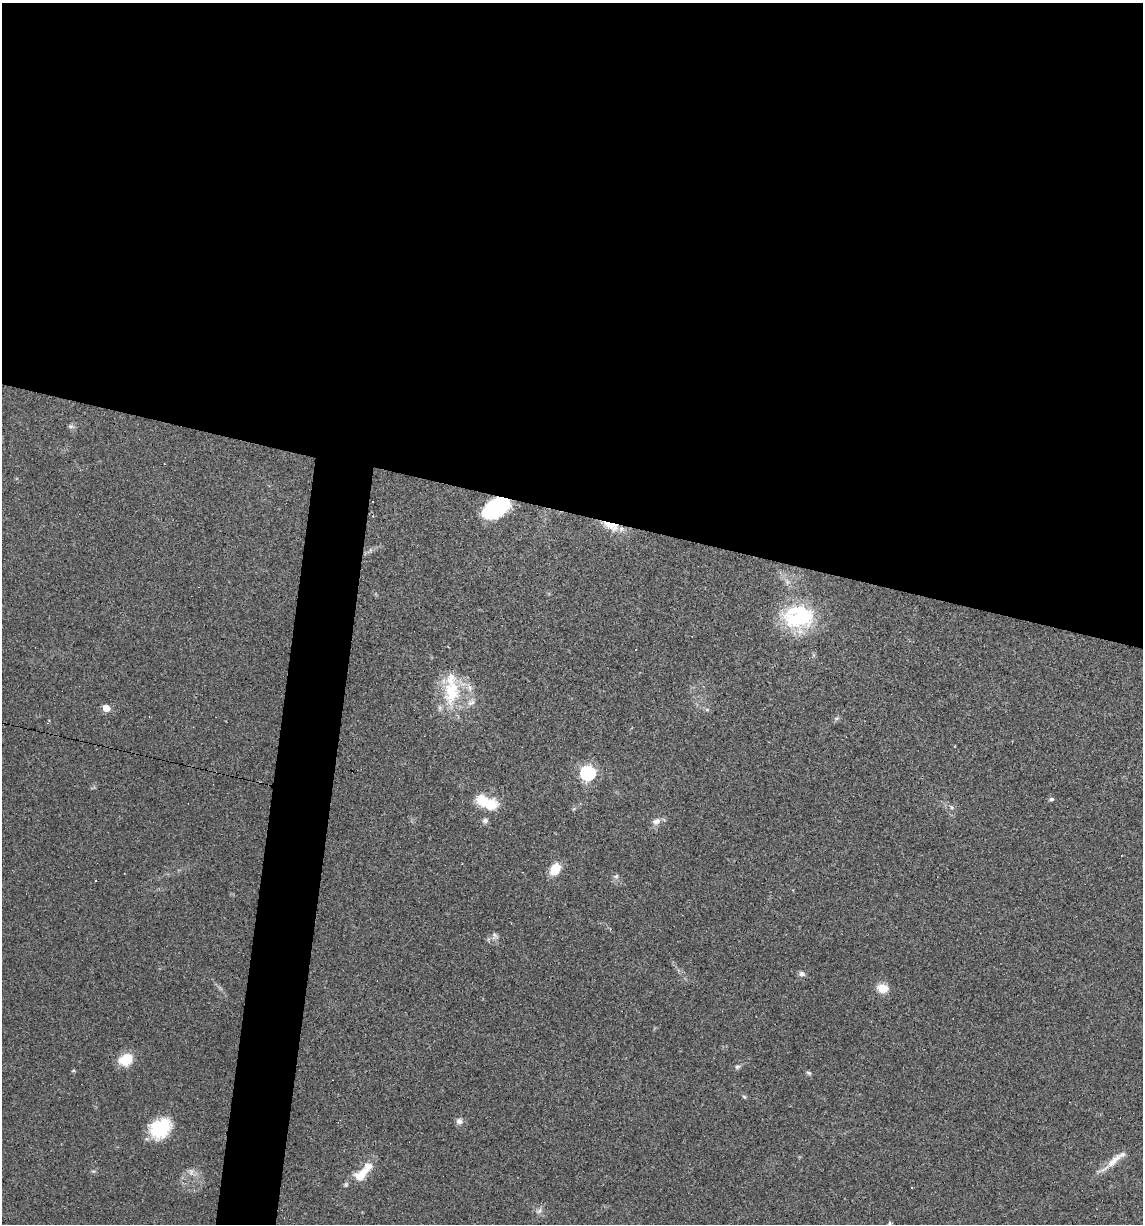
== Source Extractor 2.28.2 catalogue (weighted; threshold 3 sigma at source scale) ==
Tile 3 of 4 x 4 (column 3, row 1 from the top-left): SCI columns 2395-3535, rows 3666-4887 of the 4907 x 4887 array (HDU 1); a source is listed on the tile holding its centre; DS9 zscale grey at full resolution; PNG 1145 x 1226 px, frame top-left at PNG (2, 3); no overlay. Shown black and unused: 45% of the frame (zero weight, under 3 of 4 exposures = <1% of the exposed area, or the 3 px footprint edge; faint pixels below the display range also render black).
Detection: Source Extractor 2.28.2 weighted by HDU 2 'WHT'; one run over the whole footprint, this tile lists its part. Background 0.0581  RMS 0.0048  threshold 0.0217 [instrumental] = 3 sigma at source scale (4.5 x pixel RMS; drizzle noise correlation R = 1.50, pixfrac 1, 0.05/0.05 arcsec/px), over >= 5 px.
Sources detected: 43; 5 cosmic-ray / hot-pixel residue — not listed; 2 inside a brighter listed object's ellipse — not listed separately; the other 36 listed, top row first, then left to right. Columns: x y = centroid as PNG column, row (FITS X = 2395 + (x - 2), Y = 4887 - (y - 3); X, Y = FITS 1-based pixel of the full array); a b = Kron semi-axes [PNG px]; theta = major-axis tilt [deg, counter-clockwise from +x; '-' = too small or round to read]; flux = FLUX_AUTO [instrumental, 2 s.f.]
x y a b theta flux
70 426 8 6 0 1.1
373 502 3 3 - 2.7
496 508 26 15 30 39
373 516 4 4 - 0.38
611 526 26 10 -23 8.6
799 617 33 27 0 42
451 692 38 21 85 26
471 702 12 8 32 2.8
106 708 5 4 - 8.4
707 710 6 4 0 0.77
836 718 8 5 19 0.96
588 773 7 6 - 100
1051 799 6 5 - 0.89
486 802 28 12 -22 16
952 807 6 5 - 0.89
485 821 8 7 - 1.5
656 821 13 9 21 2.9
555 869 13 9 58 8.9
616 876 6 5 - 1
96 880 3 3 - 7.7
494 936 11 8 -71 1.9
802 974 8 6 -6 1.6
882 988 11 9 -11 7
126 1059 16 13 30 11
737 1067 7 6 - 1.1
73 1071 6 3 19 0.51
809 1073 7 5 -18 0.82
744 1097 6 5 - 0.71
459 1121 9 8 - 2.1
160 1128 23 18 38 24
1113 1161 29 9 45 6.8
93 1171 6 4 -16 0.62
191 1172 11 7 -87 2.4
361 1175 22 12 43 9.4
539 1211 10 7 35 1.8
889 1224 10 4 71 1.2
Overlapping masked pixels (flux is a lower limit): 3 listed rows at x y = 373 502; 496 508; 611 526
Isophote crosses this tile's border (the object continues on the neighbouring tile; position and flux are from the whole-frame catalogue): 1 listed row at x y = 889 1224